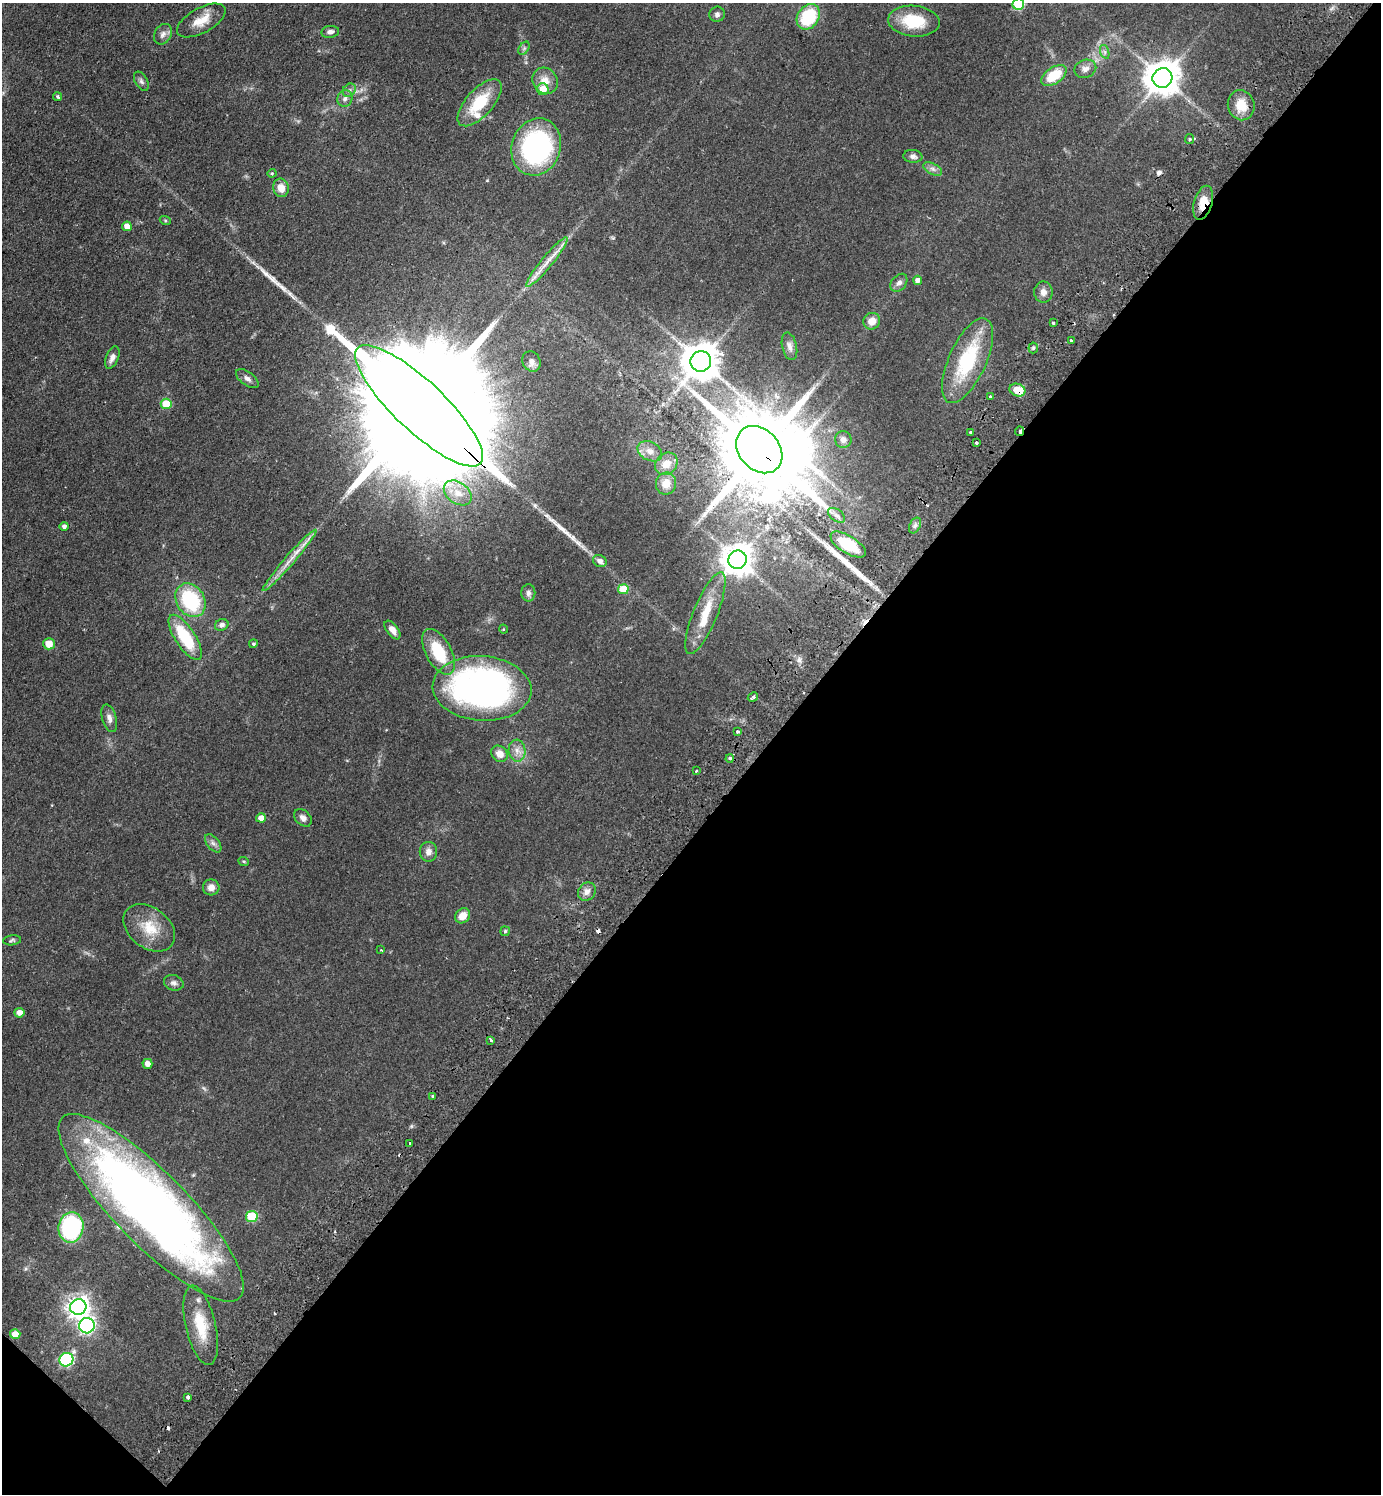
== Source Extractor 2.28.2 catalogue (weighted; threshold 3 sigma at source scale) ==
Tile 15 of 4 x 4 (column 3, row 4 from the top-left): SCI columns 3100-4478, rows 41-1532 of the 6059 x 6046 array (HDU 1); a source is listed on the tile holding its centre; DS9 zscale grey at full resolution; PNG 1383 x 1496 px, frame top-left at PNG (2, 3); each listed source drawn as its Kron ellipse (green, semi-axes under 4 px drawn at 4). Shown black and unused: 45% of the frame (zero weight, under 2 of 3 exposures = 3% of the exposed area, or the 3 px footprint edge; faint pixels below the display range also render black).
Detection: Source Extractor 2.28.2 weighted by HDU 2 'WHT'; one run over the whole footprint, this tile lists its part. Background 0.0488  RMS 0.0049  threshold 0.0222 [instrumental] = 3 sigma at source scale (4.5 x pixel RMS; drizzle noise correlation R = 1.50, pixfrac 1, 0.05/0.05 arcsec/px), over >= 5 px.
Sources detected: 124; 1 too faint to see at this stretch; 1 inside a brighter object's white glare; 6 cosmic-ray / hot-pixel residue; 3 long thin detections or spike segments (spike, bleed or trail) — neither listed nor drawn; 4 inside a brighter listed object's ellipse — not listed separately; the other 109 listed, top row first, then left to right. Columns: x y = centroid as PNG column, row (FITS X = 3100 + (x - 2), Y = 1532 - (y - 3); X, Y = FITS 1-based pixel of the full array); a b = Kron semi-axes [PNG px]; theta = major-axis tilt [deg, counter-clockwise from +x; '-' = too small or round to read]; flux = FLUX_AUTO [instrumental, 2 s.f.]
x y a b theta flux
1018 4 6 5 - 29
717 14 8 7 - 1.4
808 17 13 10 55 27
201 20 27 12 29 8.3
914 21 26 15 -5 18
330 32 9 6 8 2
163 34 11 8 60 2.5
524 48 7 4 56 1
1105 52 7 4 -71 1
1085 69 11 9 21 2.7
1054 75 14 8 35 13
1162 78 10 9 - 990
141 81 10 6 -61 1.4
545 81 14 12 -55 5.6
543 89 6 6 - 7.7
349 90 7 5 44 1.3
58 97 4 3 - 1.4
345 99 8 7 - 1.9
480 103 29 13 48 19
1241 105 15 13 -73 8.4
1190 139 5 4 - 0.73
536 147 29 24 71 83
913 156 9 6 -6 1.9
933 169 10 5 -27 1.8
272 173 4 4 - 0.52
281 188 9 7 -76 5.3
1203 203 17 9 74 8.9
165 220 5 3 - 0.52
127 226 5 5 - 4.4
547 262 32 5 50 6.2
918 280 4 4 - 2.4
899 283 10 7 50 2.1
1043 292 10 9 - 2.9
872 321 8 8 - 4.6
1053 323 3 3 - 1.4
1071 340 3 2 - 0.72
789 346 14 7 -77 2.5
1033 348 5 5 - 0.82
112 357 12 6 67 2.5
531 361 10 8 -63 2.8
701 361 10 10 - 1300
967 361 46 18 66 37
247 379 13 6 -37 2.1
1017 390 8 6 -19 10
990 396 3 3 - 1.6
166 404 5 5 - 13
419 406 84 25 -43 44000
1019 431 5 2 - 7.6
970 432 3 3 - 1.2
843 439 8 8 - 2.2
976 443 3 3 - 1.2
759 450 26 20 -48 6700
650 451 13 9 -28 3.4
666 464 12 10 42 5.7
666 484 11 10 - 5.7
458 493 15 10 -36 6
836 515 10 6 -37 2
915 525 8 5 63 1.5
64 526 4 4 - 1.7
848 545 20 8 -32 21
289 560 40 5 49 7.3
737 560 9 9 - 790
600 561 7 5 -34 2.5
623 589 5 5 - 11
528 593 8 7 - 1.7
190 600 18 14 -58 34
705 613 44 12 68 15
222 625 7 5 25 1.7
503 629 5 3 - 0.37
392 630 11 6 -53 3.2
185 637 26 10 -57 25
49 644 6 5 - 7.1
253 644 4 4 - 0.84
439 652 25 13 -61 19
482 688 49 32 -4 190
753 697 5 3 - 1.1
109 718 14 7 -74 2.5
738 732 3 3 - 1.6
517 751 11 8 -84 3.4
499 754 9 7 -45 4.6
730 758 4 4 - 1.6
696 771 4 2 - 0.46
261 818 5 4 - 3.4
303 818 10 7 -45 2.1
213 843 11 6 -50 1.8
428 852 10 9 - 2.9
244 862 5 3 - 0.46
211 887 8 8 - 3.3
587 892 10 8 55 2.9
463 916 8 7 - 5.4
149 928 29 20 -38 14
505 931 5 4 - 0.66
12 940 9 5 7 0.99
381 950 3 2 - 0.37
174 983 10 7 -19 1.9
19 1013 5 5 - 3.2
491 1040 4 2 - 1.3
147 1064 5 5 - 3.3
433 1096 3 3 - 2
410 1143 3 2 - 0.68
151 1208 127 36 -45 460
252 1216 6 5 - 22
71 1227 15 12 82 57
78 1307 8 7 - 340
201 1325 40 15 -77 17
87 1326 8 7 - 120
15 1334 5 5 - 5.9
66 1360 7 6 - 63
188 1397 3 3 - 3.7
Overlapping masked pixels (flux is a lower limit): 5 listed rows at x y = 1203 203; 1017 390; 419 406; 1019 431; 759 450
Isophote crosses this tile's border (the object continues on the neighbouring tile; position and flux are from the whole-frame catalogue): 2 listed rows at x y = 1018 4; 151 1208